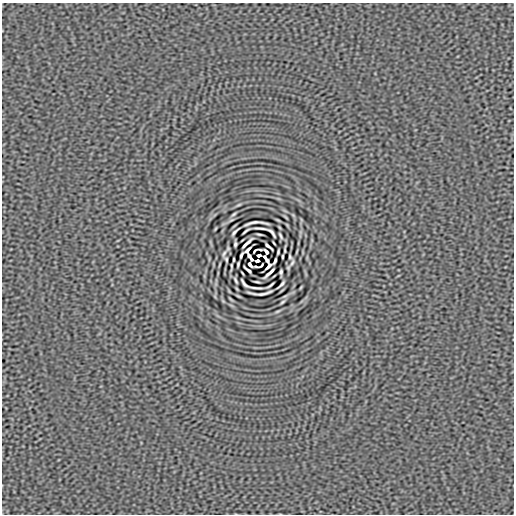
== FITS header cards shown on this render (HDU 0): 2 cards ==
NAXIS1  =                  512
NAXIS2  =                  512

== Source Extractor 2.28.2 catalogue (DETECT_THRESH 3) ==
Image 512 x 512 px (HDU 0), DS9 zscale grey, 1 PNG px = 1 image px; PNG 516 x 516 px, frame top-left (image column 1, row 512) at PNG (2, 3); no overlay
Background 3.70e-08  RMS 3.9e-06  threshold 1.16e-05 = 3 sigma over >= 5 px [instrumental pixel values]
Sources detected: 46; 2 with non-positive FLUX_AUTO (blend fragments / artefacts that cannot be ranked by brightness) are not listed; the other 44 listed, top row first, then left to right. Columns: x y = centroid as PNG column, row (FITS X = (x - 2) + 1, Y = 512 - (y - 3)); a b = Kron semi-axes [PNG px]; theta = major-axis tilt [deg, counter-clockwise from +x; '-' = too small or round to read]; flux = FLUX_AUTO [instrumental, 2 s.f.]
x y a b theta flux
239 205 7 3 21 3.3e-04
234 214 6 3 36 3.7e-04
256 223 24 4 2 2.5e-04
261 228 13 2 -5 8.2e-04
246 231 7 2 37 4.7e-04
235 232 9 2 46 5.5e-04
272 233 10 3 -52 5.2e-04
259 234 5 2 - 3.4e-04
280 236 6 2 -64 4.0e-04
247 243 13 2 43 9.0e-04
235 244 5 3 - 4.7e-04
268 246 9 2 -40 6.4e-04
248 250 7 3 47 3.6e-04
285 250 6 2 85 3.3e-04
266 252 5 3 - 6.0e-04
278 252 5 2 - 3.1e-04
224 253 11 4 66 6.1e-04
241 255 6 2 68 5.1e-04
259 255 4 3 - 4.7e-04
250 257 8 3 -55 6.7e-05
282 257 4 2 - 3.0e-04
290 257 4 2 - 3.4e-04
226 259 4 2 - 3.4e-04
234 259 4 2 - 3.0e-04
266 259 9 3 -56 1.1e-04
257 261 4 3 - 4.7e-04
275 261 6 2 68 5.1e-04
292 263 11 4 66 6.4e-04
238 264 5 2 - 3.1e-04
250 264 5 3 - 5.8e-04
231 266 6 2 85 3.3e-04
268 266 7 2 44 6.5e-04
248 270 9 2 -40 6.4e-04
281 272 5 3 - 4.7e-04
269 273 13 2 43 9.0e-04
236 280 6 2 -64 4.0e-04
257 282 5 2 - 3.4e-04
244 283 10 3 -51 5.4e-04
281 284 9 2 46 5.5e-04
270 285 7 2 37 4.7e-04
255 288 13 2 -5 8.2e-04
260 293 24 4 2 2.4e-04
282 302 6 3 36 3.6e-04
277 311 7 3 21 3.3e-04
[2 non-positive-flux detections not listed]